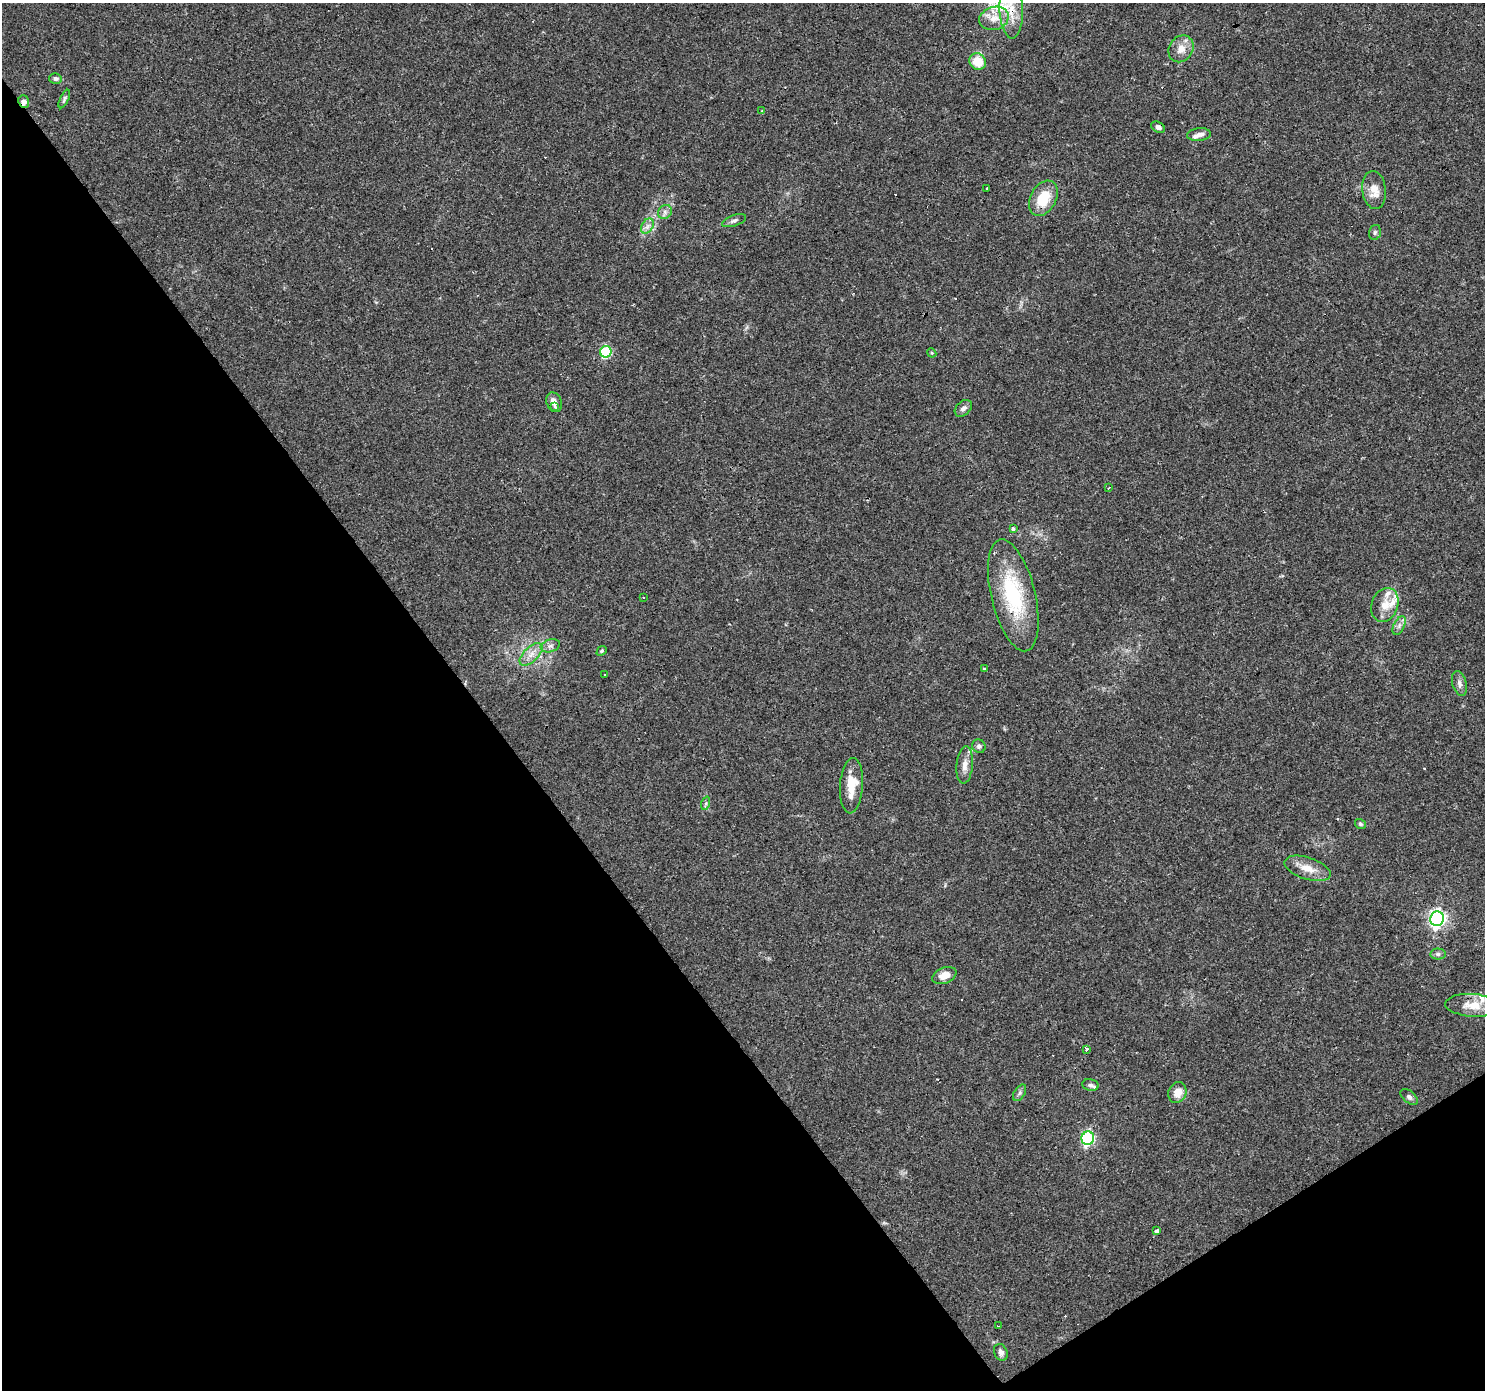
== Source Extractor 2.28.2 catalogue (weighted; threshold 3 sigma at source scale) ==
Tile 14 of 4 x 4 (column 2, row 4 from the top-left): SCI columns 1484-2966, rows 186-1573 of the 5932 x 5858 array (HDU 1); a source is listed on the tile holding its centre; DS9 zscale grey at full resolution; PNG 1487 x 1392 px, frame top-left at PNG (2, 3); each listed source drawn as its Kron ellipse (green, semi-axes under 4 px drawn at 4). Shown black and unused: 36% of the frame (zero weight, under 3 of 4 exposures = <1% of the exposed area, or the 3 px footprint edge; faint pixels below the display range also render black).
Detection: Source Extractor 2.28.2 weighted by HDU 2 'WHT'; one run over the whole footprint, this tile lists its part. Background 0.0288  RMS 0.0033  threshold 0.0149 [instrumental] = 3 sigma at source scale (4.5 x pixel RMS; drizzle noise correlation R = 1.50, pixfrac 1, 0.0396/0.0396 arcsec/px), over >= 5 px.
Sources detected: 72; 13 cosmic-ray / hot-pixel residue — neither listed nor drawn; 6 inside a brighter listed object's ellipse — not listed separately; the other 53 listed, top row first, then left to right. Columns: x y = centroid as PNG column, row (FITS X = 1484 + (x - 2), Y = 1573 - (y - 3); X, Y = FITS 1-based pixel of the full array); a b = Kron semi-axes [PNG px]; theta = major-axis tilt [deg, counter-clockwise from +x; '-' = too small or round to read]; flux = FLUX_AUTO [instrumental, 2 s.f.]
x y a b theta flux
1011 9 30 11 -89 9
994 18 15 11 16 4.3
1181 49 14 11 58 3.6
978 61 9 8 - 7.4
55 78 6 5 - 0.88
64 99 10 4 65 0.67
24 102 6 5 - 1.5
762 111 3 3 - 0.38
1158 127 7 5 -31 1.1
1199 134 12 6 5 1.6
987 188 3 3 - 1.7
1374 190 19 11 -84 4.5
1043 198 19 12 61 9
665 212 7 6 - 1.1
734 221 12 5 19 1
647 226 8 5 59 1.3
1375 232 8 5 75 0.74
606 352 6 5 - 25
932 353 5 3 - 0.32
554 402 10 7 -69 2.1
555 406 3 3 - 2.8
963 408 10 6 42 1.4
1108 488 4 3 - 0.35
1013 528 4 3 - 0.75
1013 595 57 22 -76 26
643 598 3 3 - 3.1
1385 605 17 13 70 4.6
1399 626 10 5 64 1.2
550 646 10 6 18 1.2
602 651 5 4 - 0.48
531 654 14 7 43 2.7
984 669 3 3 - 0.86
604 675 3 2 - 0.44
1459 683 13 7 -75 1.4
979 746 7 6 - 0.91
965 765 18 8 85 2.8
851 786 28 11 86 6.9
706 803 7 4 72 0.55
1360 824 6 5 - 0.55
1308 868 24 11 -18 4.9
1437 919 7 6 - 110
1438 954 7 5 0 0.8
944 975 12 7 23 3.6
1472 1005 27 11 -4 5.7
1086 1049 3 3 - 1.2
1090 1085 8 6 -15 0.83
1020 1093 9 5 57 0.81
1177 1093 10 9 - 3.8
1409 1097 10 6 -40 0.9
1088 1138 7 6 - 46
1157 1231 4 3 - 5.1
998 1326 3 3 - 0.23
1001 1352 9 6 -64 1.3
Overlapping masked pixels (flux is a lower limit): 3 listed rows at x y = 1011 9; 24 102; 1013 595